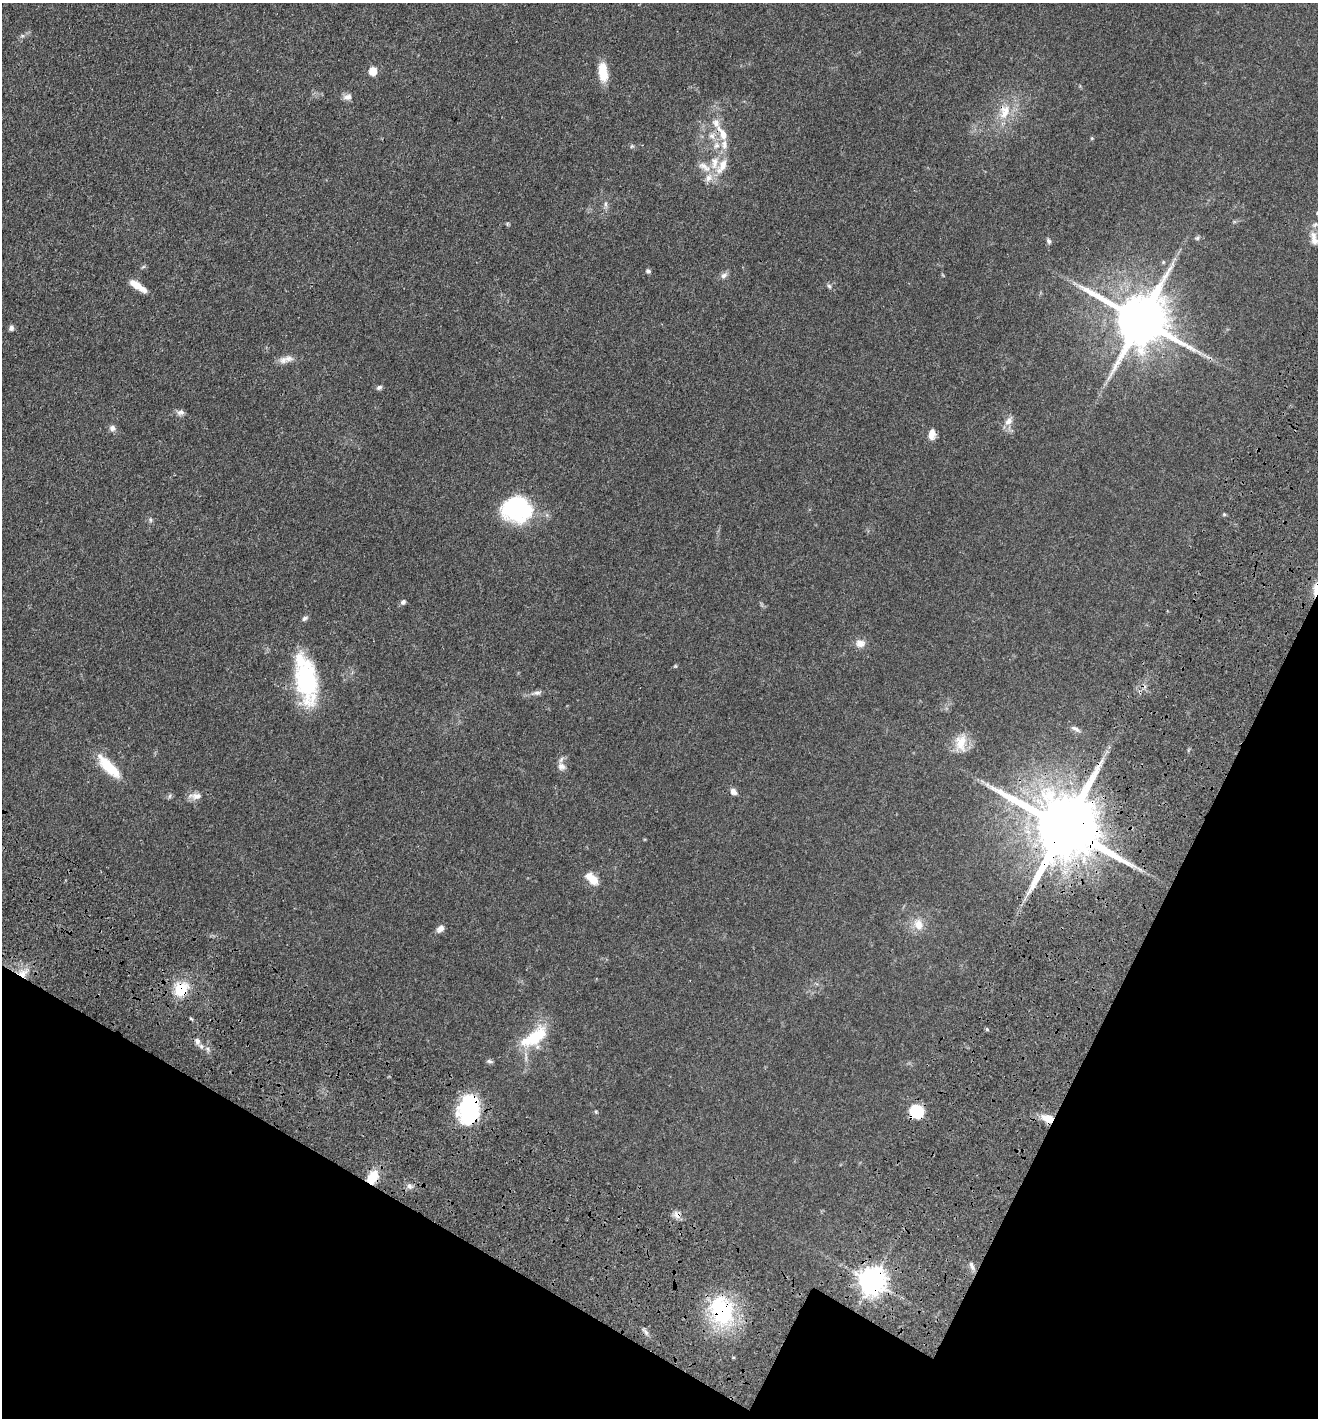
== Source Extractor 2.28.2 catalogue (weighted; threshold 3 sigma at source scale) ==
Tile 15 of 4 x 4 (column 3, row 4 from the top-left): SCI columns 2965-4280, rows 141-1556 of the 6066 x 6001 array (HDU 1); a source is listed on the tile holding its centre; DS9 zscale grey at full resolution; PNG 1320 x 1420 px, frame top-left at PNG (2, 3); no overlay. Shown black and unused: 19% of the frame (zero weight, under 3 of 4 exposures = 11% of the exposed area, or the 3 px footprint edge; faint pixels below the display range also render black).
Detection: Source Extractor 2.28.2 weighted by HDU 2 'WHT'; one run over the whole footprint, this tile lists its part. Background 0.0631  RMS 0.0045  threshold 0.0202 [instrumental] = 3 sigma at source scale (4.5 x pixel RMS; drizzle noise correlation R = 1.50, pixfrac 1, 0.05/0.05 arcsec/px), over >= 5 px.
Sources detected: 76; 2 inside a brighter object's white glare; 1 cosmic-ray / hot-pixel residue — not listed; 7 inside a brighter listed object's ellipse — not listed separately; the other 66 listed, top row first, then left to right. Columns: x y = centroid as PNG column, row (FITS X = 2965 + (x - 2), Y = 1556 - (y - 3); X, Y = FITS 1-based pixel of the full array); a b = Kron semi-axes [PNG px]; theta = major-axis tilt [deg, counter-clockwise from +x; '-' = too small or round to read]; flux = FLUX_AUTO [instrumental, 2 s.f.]
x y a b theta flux
373 71 8 7 - 4.8
603 72 22 10 -83 8.8
348 97 12 8 10 2
1005 112 23 15 74 9.9
723 134 16 9 -70 4.9
712 136 9 8 - 2.5
716 145 10 8 62 2.7
632 146 5 4 - 0.55
722 166 25 10 60 7.4
704 167 22 9 -33 4.8
606 204 8 4 -82 1.1
507 224 6 4 72 0.51
1197 238 6 5 - 0.75
1314 239 22 9 -76 4.4
1049 241 8 6 -58 1.1
1163 262 5 4 - 0.53
143 267 6 4 19 0.59
648 271 5 5 - 1
724 275 10 7 33 1.6
137 286 21 6 -34 6
829 286 6 5 - 0.79
1141 320 16 14 -31 2900
11 328 6 6 - 1.3
288 358 13 8 6 2.6
379 387 7 5 19 1.1
181 412 10 7 11 1.6
1009 421 14 9 51 3.1
112 428 8 7 - 1.6
932 434 12 7 85 3.5
517 509 30 25 -7 43
1224 514 5 4 - 0.55
150 520 6 4 -89 0.67
403 602 7 6 - 1.2
305 618 8 5 36 1.1
860 643 13 10 -1 3.2
306 680 47 23 -81 44
537 693 10 6 8 1.5
1075 729 14 5 -28 1.8
961 743 23 15 86 8
562 766 11 8 -43 2.5
109 767 33 11 -45 13
733 792 8 6 -47 2.3
170 796 7 4 87 0.72
196 796 15 9 1 3.1
1064 827 20 16 -31 5300
592 879 18 9 -41 6.1
919 925 15 11 -84 5
440 929 10 6 42 2.2
23 973 13 9 19 4.6
181 990 15 13 80 14
987 1029 5 5 - 0.54
534 1037 35 15 34 19
197 1041 9 7 -74 1.9
208 1049 7 4 -71 0.91
489 1061 9 5 -14 0.88
468 1110 25 24 - 33
916 1111 11 10 - 19
596 1112 5 4 - 0.51
1048 1119 14 9 -16 6.5
372 1177 17 12 61 8.2
409 1186 8 6 -17 1.4
677 1215 10 8 -43 2.3
972 1266 12 5 -65 1.5
872 1281 8 8 - 530
722 1311 38 28 -69 38
646 1332 8 5 -46 1.2
Overlapping masked pixels (flux is a lower limit): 11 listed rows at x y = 1005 112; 1064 827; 23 973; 181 990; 468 1110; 916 1111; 1048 1119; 372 1177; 677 1215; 872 1281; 722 1311